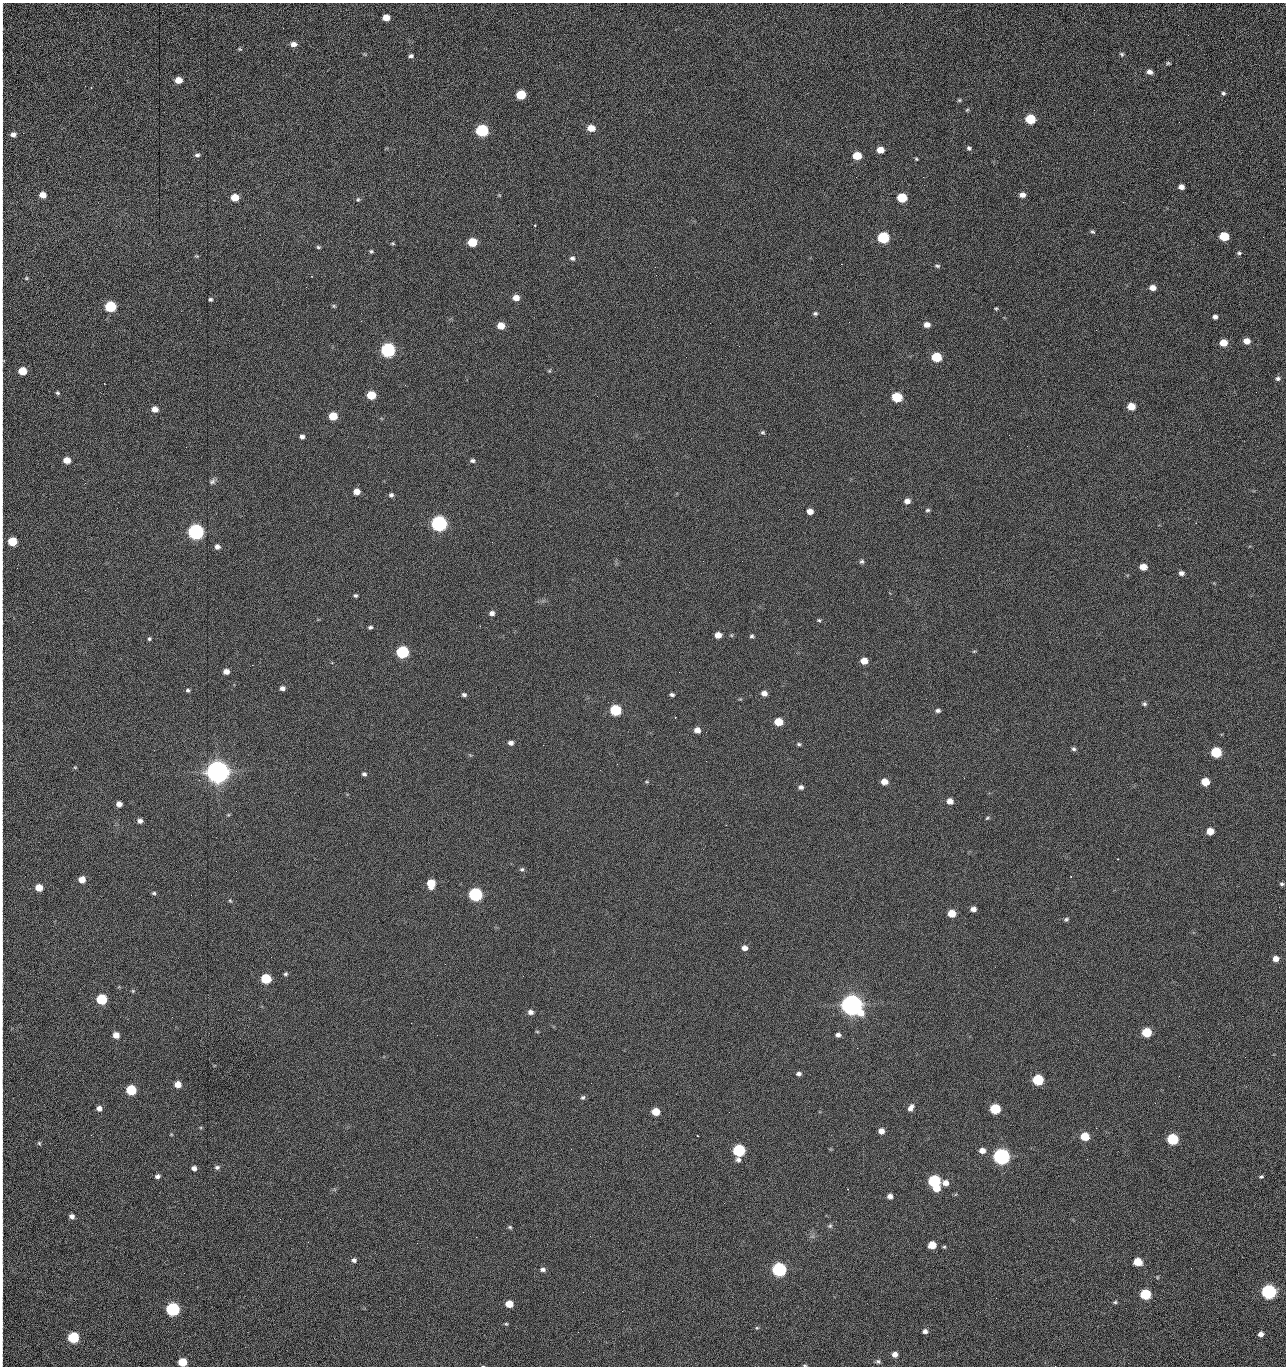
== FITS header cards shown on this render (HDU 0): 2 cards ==
NAXIS1  =                 1284 /fastest changing axis
NAXIS2  =                 1364 /next to fastest changing axis

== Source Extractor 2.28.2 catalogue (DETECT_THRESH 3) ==
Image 1284 x 1364 px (HDU 0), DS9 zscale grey, 1 PNG px = 1 image px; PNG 1288 x 1368 px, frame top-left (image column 1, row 1364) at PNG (2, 3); no overlay
Background 146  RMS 15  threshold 44.6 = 3 sigma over >= 5 px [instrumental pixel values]
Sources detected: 256; all 256 listed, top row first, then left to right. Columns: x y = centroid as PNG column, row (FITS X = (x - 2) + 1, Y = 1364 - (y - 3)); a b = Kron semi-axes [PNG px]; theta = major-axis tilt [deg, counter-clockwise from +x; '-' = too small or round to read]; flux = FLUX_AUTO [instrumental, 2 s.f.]
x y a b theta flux
386 17 6 5 - 1.2e+04
2 27 16 2 -87 2.6e+03
1188 35 3 2 - 7.9e+02
293 44 7 5 -5 5.6e+03
240 49 6 4 -21 1.2e+03
1122 54 5 5 - 1.8e+03
411 56 6 5 - 2.6e+03
1168 63 6 4 0 1.5e+03
1149 72 7 5 -19 4.8e+03
178 80 6 5 - 1.4e+04
2 86 23 2 90 4.4e+03
91 88 3 2 - 6.4e+02
1223 93 5 4 - 1.9e+03
521 95 6 6 - 4.2e+04
959 100 5 4 - 1.4e+03
2 106 11 2 90 1.9e+03
967 110 6 4 43 1.4e+03
1030 119 6 6 - 5.9e+04
1179 122 2 2 - 8.0e+02
2 128 15 2 90 2.7e+03
591 128 6 5 - 1.4e+04
482 130 7 6 - 1.6e+05
13 134 5 5 - 4.8e+03
2 143 14 2 90 2.2e+03
969 148 5 5 - 2.0e+03
880 150 6 5 - 1.2e+04
197 155 6 5 - 2.7e+03
857 156 6 5 - 2.7e+04
916 159 4 3 - 1.2e+03
1041 161 2 2 - 1.2e+03
856 177 2 2 - 1.5e+03
923 177 2 2 - 1.2e+04
1181 187 5 4 - 6.0e+03
2 194 11 2 90 2.1e+03
43 195 6 5 - 9.8e+03
499 195 5 3 - 8.7e+02
1022 195 6 5 - 5.7e+03
235 197 6 5 - 2.0e+04
902 198 6 6 - 5.0e+04
358 199 6 5 - 1.7e+03
1123 202 2 2 - 5.7e+02
535 225 3 3 - 1.1e+03
2 232 12 2 90 2.3e+03
1093 232 5 4 - 1.6e+03
1224 236 6 6 - 4.2e+04
883 237 7 6 - 1.0e+05
1263 237 2 2 - 5.7e+02
472 242 6 5 - 4.0e+04
393 243 5 3 - 1.2e+03
318 247 5 4 - 1.5e+03
371 251 5 4 - 1.7e+03
1239 253 5 5 - 1.9e+03
197 256 5 4 - 1.1e+03
572 258 6 6 - 2.7e+03
841 264 2 2 - 1.8e+04
937 266 7 4 -8 1.8e+03
2 276 31 2 90 6.2e+03
26 278 5 4 - 1.2e+03
306 287 2 2 - 5.1e+02
1153 288 6 5 - 7.4e+03
516 298 6 5 - 9.2e+03
210 299 4 4 - 1.7e+03
110 306 6 6 - 9.9e+04
334 306 6 4 -23 1.4e+03
996 308 5 4 - 1.2e+03
815 313 5 4 - 1.9e+03
1215 317 4 4 - 3.5e+03
710 323 2 2 - 2.0e+03
927 325 6 5 - 7.5e+03
501 326 6 5 - 1.5e+04
1096 330 2 2 - 6.1e+02
1247 341 6 5 - 1.0e+04
1223 343 6 5 - 1.6e+04
2 349 9 2 90 1.7e+03
388 350 7 6 - 3.0e+05
936 357 6 6 - 5.6e+04
22 371 6 5 - 2.5e+04
549 371 5 5 - 1.2e+03
2 375 17 2 90 3.7e+03
1278 378 6 5 - 2.4e+03
1256 392 2 2 - 8.3e+02
58 393 6 5 - 1.7e+03
371 395 6 5 - 3.6e+04
897 397 6 6 - 5.8e+04
1131 406 6 5 - 1.8e+04
155 409 6 5 - 8.3e+03
333 416 6 5 - 2.8e+04
763 432 5 5 - 1.6e+03
1009 435 2 2 - 2.2e+03
302 437 5 5 - 3.6e+03
186 447 2 2 - 1.9e+03
67 460 6 5 - 1.2e+04
472 461 7 5 -2 2.6e+03
212 481 9 7 41 3.0e+03
85 483 2 2 - 7.1e+02
356 492 5 5 - 1.0e+04
391 495 6 6 - 2.5e+03
2 501 19 2 90 3.4e+03
907 501 6 5 - 5.8e+03
928 510 6 4 3 1.7e+03
810 511 5 5 - 8.2e+03
439 524 7 6 - 5.0e+05
196 532 7 6 - 5.4e+05
12 541 6 5 - 4.0e+04
492 542 2 2 - 1.8e+03
217 547 6 6 - 4.1e+03
742 561 2 2 - 4.1e+02
862 562 6 6 - 2.2e+03
2 567 9 2 90 1.6e+03
1143 567 6 5 - 1.3e+04
1181 573 6 5 - 3.7e+03
355 595 4 4 - 1.8e+03
492 613 6 5 - 4.1e+03
819 620 6 4 -7 1.5e+03
2 622 9 2 90 1.3e+03
370 627 5 4 - 2.0e+03
718 635 6 5 - 9.9e+03
731 635 6 3 -71 1.1e+03
752 636 5 4 - 1.8e+03
149 639 5 4 - 1.5e+03
2 645 9 2 90 1.6e+03
974 651 5 3 - 1.1e+03
402 652 6 6 - 1.6e+05
864 661 6 5 - 1.4e+04
226 671 5 5 - 7.0e+03
679 672 2 2 - 1.8e+03
282 688 6 5 - 4.1e+03
188 690 5 4 - 1.9e+03
764 693 6 5 - 6.0e+03
464 695 6 4 -13 2.3e+03
672 695 4 3 - 2.3e+03
1144 704 6 5 - 2.0e+03
615 710 6 6 - 9.0e+04
938 710 7 5 2 2.7e+03
778 722 6 5 - 2.7e+04
2 726 12 2 90 2.0e+03
697 730 5 5 - 7.5e+03
511 743 6 5 - 4.1e+03
799 744 5 4 - 1.6e+03
543 745 2 2 - 2.1e+03
1074 749 6 5 - 2.1e+03
1216 752 6 6 - 7.6e+04
706 761 2 2 - 1.4e+03
617 764 2 2 - 2.2e+03
75 767 5 4 - 1.1e+03
217 772 8 8 - 2.0e+06
364 774 6 5 - 2.3e+03
647 782 5 4 - 1.2e+03
884 782 6 5 - 1.0e+04
1205 782 6 5 - 2.5e+04
2 786 12 2 90 2.0e+03
801 787 6 5 - 3.2e+03
950 801 6 5 - 7.8e+03
119 804 5 5 - 6.5e+03
228 815 6 4 43 1.2e+03
987 818 6 4 28 1.4e+03
140 821 5 5 - 4.0e+03
1210 831 6 5 - 1.5e+04
522 869 6 5 - 2.1e+03
82 879 6 5 - 1.2e+04
431 883 7 6 - 2.7e+04
1282 884 5 4 - 1.9e+03
39 887 5 5 - 1.6e+04
154 893 5 4 - 1.6e+03
475 894 6 6 - 2.4e+05
230 901 6 5 - 1.3e+03
973 909 5 4 - 5.5e+03
952 913 6 5 - 1.8e+04
1066 919 6 5 - 1.9e+03
745 948 6 5 - 6.0e+03
2 954 17 2 90 2.6e+03
1276 959 6 5 - 7.2e+03
285 974 5 5 - 1.8e+03
523 976 2 2 - 1.3e+03
266 979 6 6 - 6.0e+04
133 991 5 4 - 1.2e+03
101 999 6 6 - 7.5e+04
852 1005 8 7 - 1.7e+06
530 1012 6 5 - 4.2e+03
411 1023 2 2 - 3.4e+03
537 1032 5 3 - 8.9e+02
1146 1032 6 6 - 4.7e+04
116 1035 5 5 - 1.0e+04
838 1035 5 4 - 3.5e+03
857 1048 2 2 - 9.4e+02
1245 1057 2 2 - 1.2e+03
799 1074 5 4 - 3.0e+03
1179 1076 2 2 - 1.8e+03
1038 1080 6 6 - 8.7e+04
178 1084 6 5 - 1.2e+04
131 1090 6 6 - 6.4e+04
2 1095 8 2 90 1.5e+03
583 1097 6 5 - 2.1e+03
1155 1103 2 2 - 6.3e+02
99 1108 5 5 - 5.2e+03
911 1108 9 6 59 5.0e+03
995 1109 6 6 - 7.1e+04
656 1112 6 5 - 2.0e+04
729 1112 2 2 - 5.5e+02
881 1131 6 5 - 6.9e+03
171 1134 4 4 - 9.3e+02
91 1135 2 2 - 1.7e+03
698 1136 3 2 - 8.8e+02
1085 1136 6 5 - 3.1e+04
1172 1139 6 6 - 9.8e+04
39 1143 6 5 - 1.5e+03
2 1149 9 2 90 1.4e+03
571 1149 2 2 - 7.5e+02
739 1150 7 6 - 1.5e+05
982 1151 6 5 - 7.4e+03
1001 1156 7 6 - 6.3e+05
1087 1159 3 2 - 1.4e+03
217 1167 7 6 - 2.7e+03
194 1168 6 5 - 4.4e+03
157 1176 6 5 - 3.4e+03
1261 1177 5 4 - 1.6e+03
934 1181 6 6 - 1.5e+05
945 1183 8 6 6 7.4e+03
936 1188 6 5 - 1.6e+04
2 1191 16 2 90 2.4e+03
890 1196 5 5 - 4.7e+03
72 1216 6 5 - 4.4e+03
280 1219 3 2 - 1.5e+03
830 1226 6 6 - 1.9e+03
2 1227 14 2 90 2.2e+03
510 1227 6 5 - 1.6e+03
476 1237 2 2 - 5.7e+03
308 1242 3 2 - 1.4e+03
417 1243 2 2 - 3.6e+03
932 1245 6 5 - 1.9e+04
944 1247 5 4 - 1.3e+03
354 1260 6 5 - 3.0e+03
1138 1262 6 5 - 2.6e+04
543 1269 6 5 - 3.3e+03
779 1269 7 6 - 3.1e+05
1157 1277 5 3 - 9.0e+02
2 1287 30 2 90 5.4e+03
1269 1292 6 6 - 3.6e+05
1145 1294 6 6 - 7.7e+04
996 1298 2 2 - 1.8e+03
1115 1302 5 4 - 1.6e+03
509 1304 6 5 - 1.7e+04
172 1309 6 6 - 2.4e+05
622 1311 2 2 - 5.5e+02
2 1324 14 2 90 2.3e+03
506 1324 5 4 - 1.2e+03
757 1328 6 5 - 1.4e+03
925 1331 6 5 - 3.7e+03
578 1332 2 2 - 2.4e+03
1261 1334 5 5 - 5.0e+03
73 1337 6 6 - 9.1e+04
895 1354 5 5 - 6.9e+03
878 1361 7 5 -2 2.3e+03
182 1362 6 5 - 3.0e+04
805 1365 5 4 - 1.2e+03
1055 1366 2 2 - 1.4e+03
At the frame edge (FLAGS 8, measured only in part): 27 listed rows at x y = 2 27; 2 86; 2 106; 2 128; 2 143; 2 194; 2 232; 2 276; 2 349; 2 375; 2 501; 12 541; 2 567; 2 622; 2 645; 2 726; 2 786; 2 954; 2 1095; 2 1149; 2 1191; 2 1227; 2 1287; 2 1324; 182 1362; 805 1365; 1055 1366

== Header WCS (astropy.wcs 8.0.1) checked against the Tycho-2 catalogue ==
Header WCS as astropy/WCSLIB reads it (CRVAL/CRPIX/CD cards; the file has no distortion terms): RA---TAN/DEC--TAN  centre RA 15:41:40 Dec +51:59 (235.42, +51.98 deg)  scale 1.26 arcsec/px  FOV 26.9' x 28.5'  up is +92 deg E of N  parity flipped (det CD > 0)
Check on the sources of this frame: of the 60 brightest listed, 10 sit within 2.0 arcsec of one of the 11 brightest Tycho-2 stars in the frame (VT <= 12.29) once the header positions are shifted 0.30 arcsec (0.14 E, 0.27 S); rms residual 0.81 arcsec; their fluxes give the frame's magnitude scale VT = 25.21 - 2.5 log10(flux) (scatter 0.12 mag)
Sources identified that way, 10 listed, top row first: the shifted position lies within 2.0 arcsec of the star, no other Tycho-2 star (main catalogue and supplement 1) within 4.0 arcsec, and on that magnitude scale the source's flux lands within +1.5 / -3 mag of the star's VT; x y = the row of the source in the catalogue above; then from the Tycho-2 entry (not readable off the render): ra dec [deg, ICRS J2000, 3 dp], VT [Tycho-2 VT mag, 2 dp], TYC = Tycho-2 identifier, HIP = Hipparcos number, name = IAU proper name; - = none
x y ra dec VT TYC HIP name
388 350 235.614 +52.064 11.61 3489-1132-1 - -
439 524 235.514 +52.049 11.19 3489-1407-1 - -
196 532 235.515 +52.133 11.12 3489-1380-1 - -
217 772 235.378 +52.130 9.31 3489-1322-1 76850 -
475 894 235.303 +52.042 11.52 3489-958-1 - -
852 1005 235.232 +51.912 9.59 3489-824-1 - -
1001 1156 235.143 +51.862 10.97 3489-1016-1 - -
934 1181 235.131 +51.886 12.29 3489-908-1 - -
779 1269 235.084 +51.941 11.45 3489-1346-1 - -
172 1309 235.075 +52.152 11.74 3489-912-1 - -